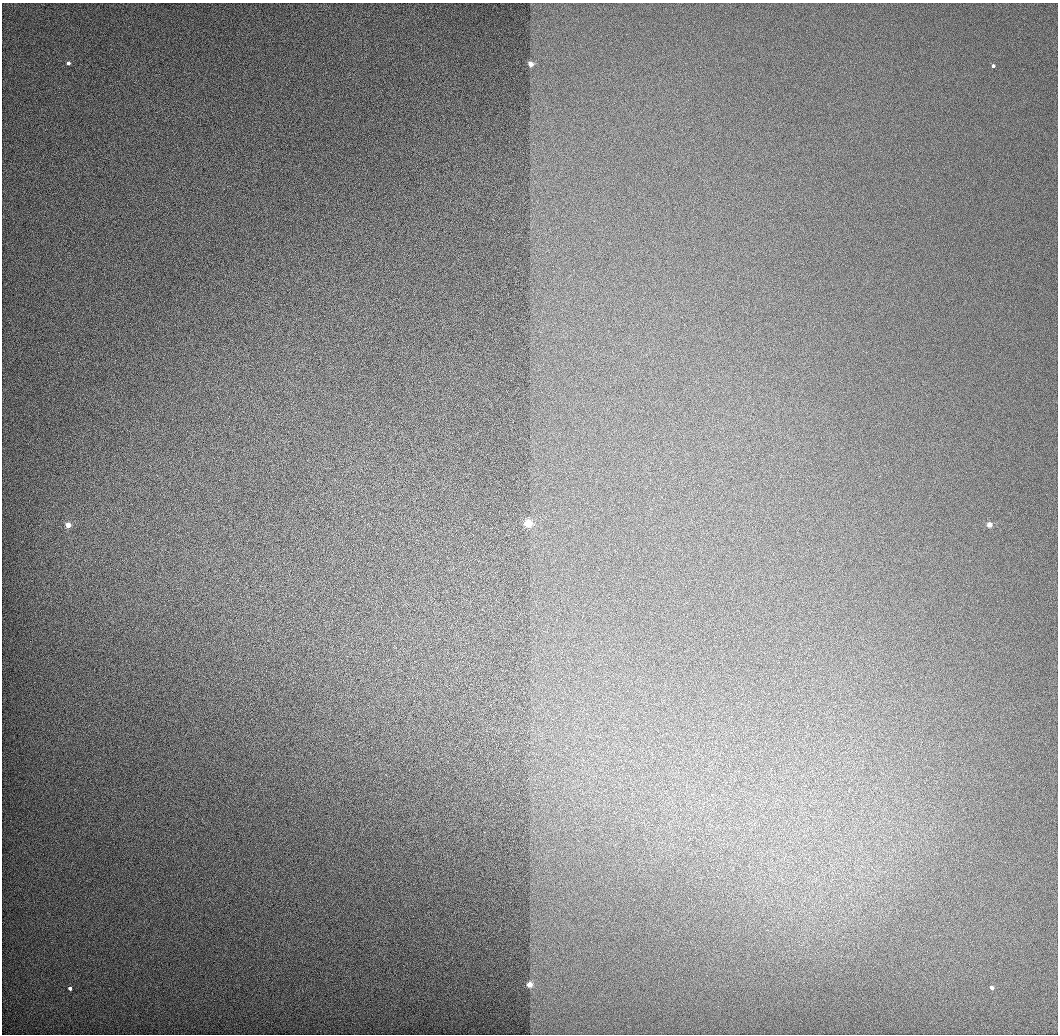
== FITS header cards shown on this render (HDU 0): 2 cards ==
NAXIS1  =                 1056 / Length of Axis 1 (Serial)
NAXIS2  =                 1032 / Length of Axis 2 (Parallel)

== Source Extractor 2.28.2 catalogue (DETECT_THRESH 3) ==
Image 1056 x 1032 px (HDU 0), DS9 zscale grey, 1 PNG px = 1 image px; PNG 1060 x 1036 px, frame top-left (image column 1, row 1032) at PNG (2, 3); no overlay
Background 519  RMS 3.5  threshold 10.5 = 3 sigma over >= 5 px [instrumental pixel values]
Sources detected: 9; all 9 listed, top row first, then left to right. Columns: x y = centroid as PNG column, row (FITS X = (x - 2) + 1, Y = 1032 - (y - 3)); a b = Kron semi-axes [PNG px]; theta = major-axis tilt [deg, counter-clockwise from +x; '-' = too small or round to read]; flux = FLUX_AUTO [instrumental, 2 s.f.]
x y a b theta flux
68 63 3 3 - 3000
531 64 3 3 - 13000
993 66 3 3 - 2700
528 524 3 3 - 66000
68 525 3 3 - 18000
989 525 3 3 - 16000
529 984 3 3 - 22000
70 988 3 3 - 3400
992 988 4 3 - 2800